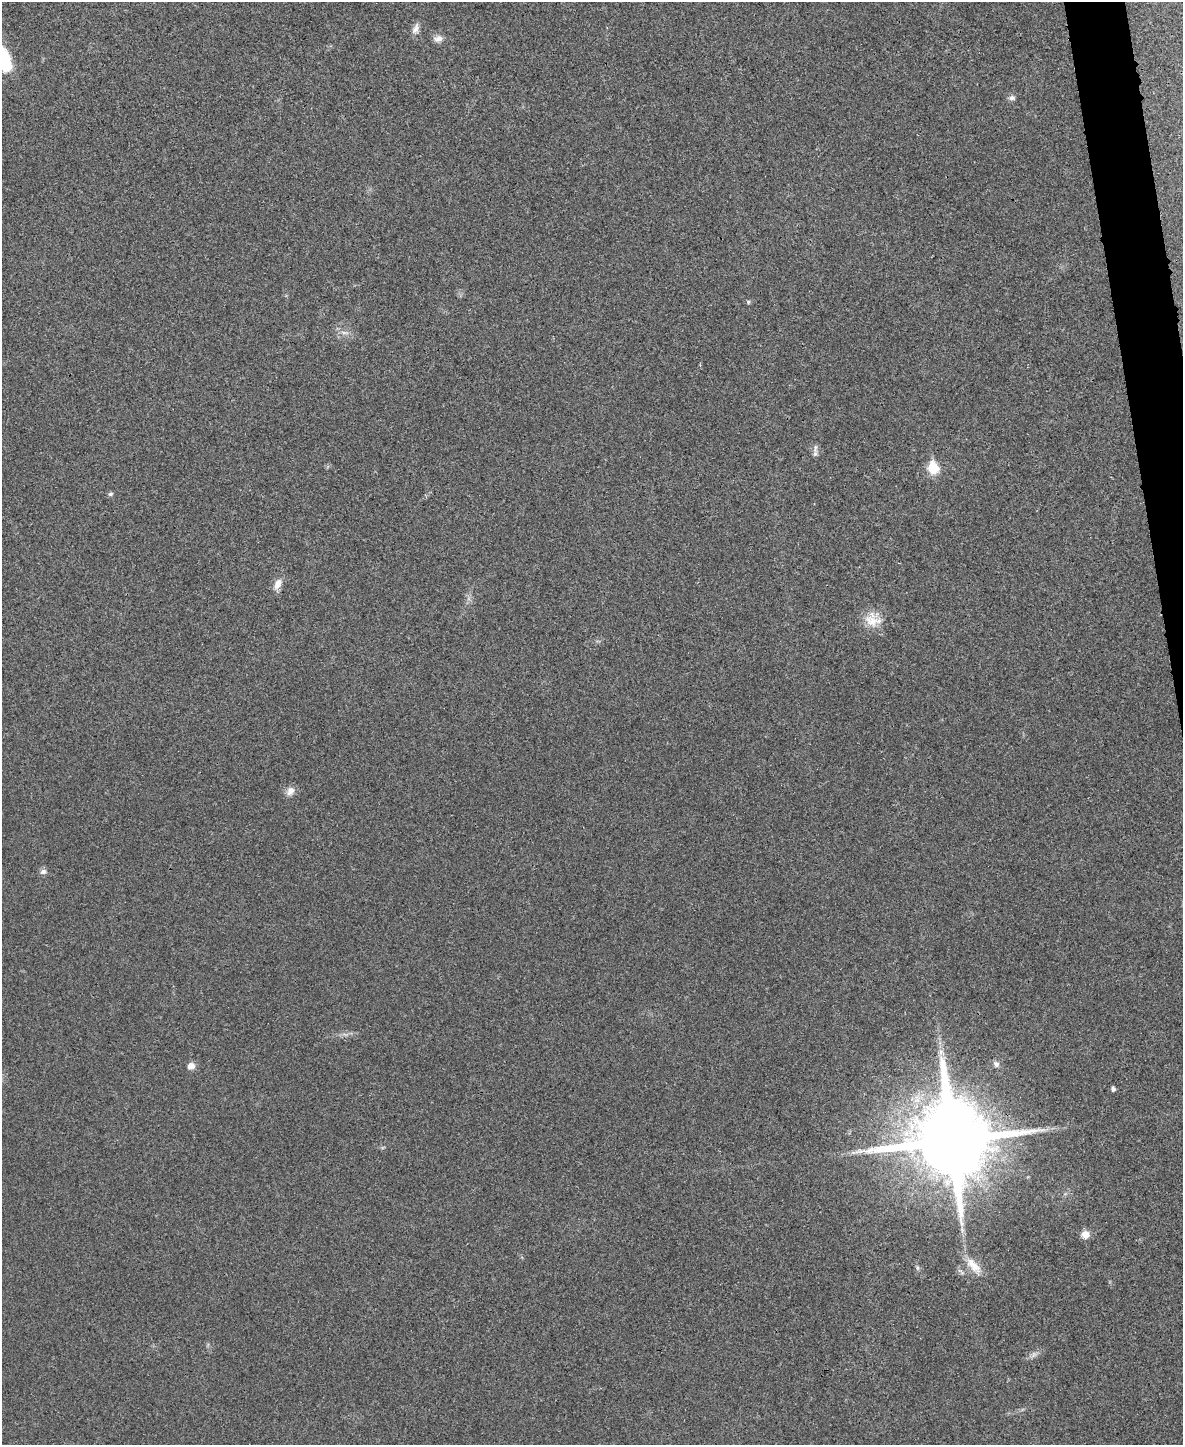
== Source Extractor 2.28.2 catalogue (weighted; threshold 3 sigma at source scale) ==
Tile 6 of 4 x 3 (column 2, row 2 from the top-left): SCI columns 1184-2364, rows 1580-3022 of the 4730 x 4711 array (HDU 1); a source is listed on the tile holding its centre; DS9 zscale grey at full resolution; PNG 1185 x 1447 px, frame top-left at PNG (2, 2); no overlay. Shown black and unused: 2% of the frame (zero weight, under 3 of 4 exposures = <1% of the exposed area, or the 3 px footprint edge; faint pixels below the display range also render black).
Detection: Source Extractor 2.28.2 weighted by HDU 2 'WHT'; one run over the whole footprint, this tile lists its part. Background 0.0241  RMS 0.006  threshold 0.0268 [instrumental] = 3 sigma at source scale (4.5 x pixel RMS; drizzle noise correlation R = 1.50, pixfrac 1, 0.05/0.05 arcsec/px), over >= 5 px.
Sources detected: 21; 1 too faint to see at this stretch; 1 inside a brighter object's white glare — not listed; the other 19 listed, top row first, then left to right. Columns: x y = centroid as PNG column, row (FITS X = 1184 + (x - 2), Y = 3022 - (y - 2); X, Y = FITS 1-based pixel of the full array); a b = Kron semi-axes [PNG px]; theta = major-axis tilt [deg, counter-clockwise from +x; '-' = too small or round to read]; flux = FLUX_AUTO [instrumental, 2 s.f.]
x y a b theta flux
415 29 15 7 67 3.3
438 39 13 8 10 3.3
4 58 27 15 -65 27
1012 98 9 6 3 1.8
748 302 5 5 - 0.88
815 453 8 6 70 1.8
933 468 6 6 - 40
110 494 7 5 16 1.2
278 583 13 8 67 5.2
873 621 25 14 -11 11
290 791 13 10 60 3.7
43 871 8 7 - 2
996 1064 8 7 - 1.9
191 1066 9 7 15 3.6
1113 1089 5 4 - 1.9
951 1140 22 21 - 9100
1085 1234 7 7 - 6.3
974 1266 28 10 -47 9
917 1268 6 4 72 0.88
Overlapping masked pixels (flux is a lower limit): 1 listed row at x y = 951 1140
Isophote crosses this tile's border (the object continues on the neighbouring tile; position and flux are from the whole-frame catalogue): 1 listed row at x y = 4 58